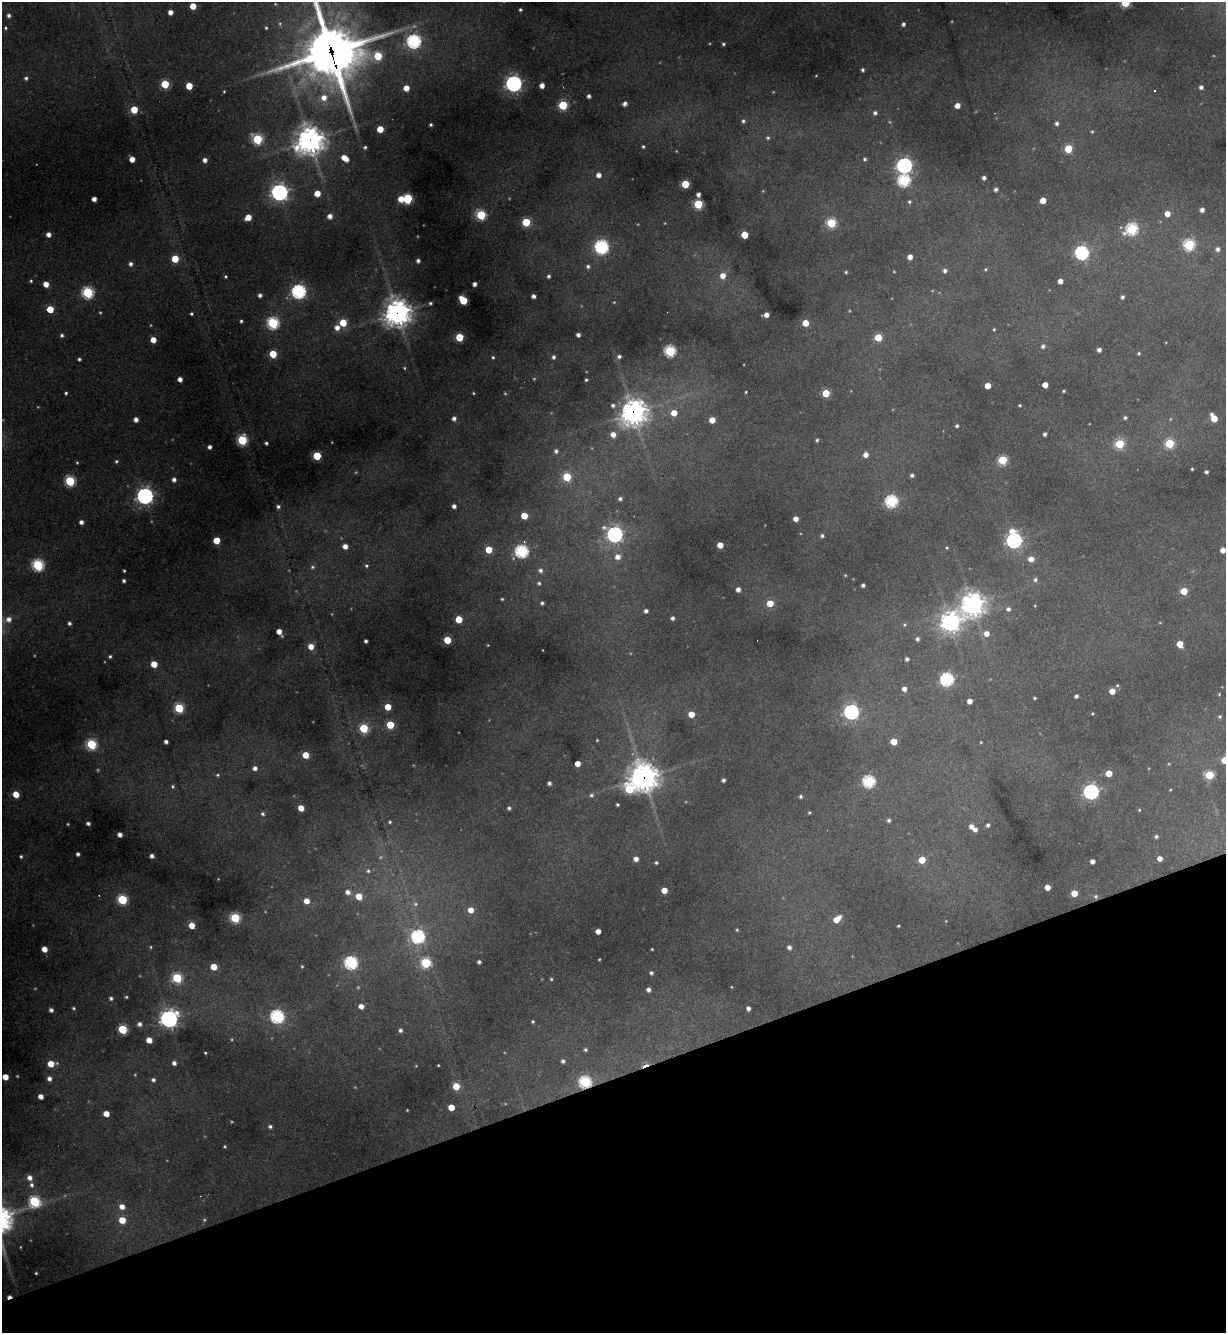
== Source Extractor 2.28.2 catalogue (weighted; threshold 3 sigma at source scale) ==
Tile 14 of 4 x 4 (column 2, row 4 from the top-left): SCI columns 1368-2591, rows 1-1331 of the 5307 x 5324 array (HDU 1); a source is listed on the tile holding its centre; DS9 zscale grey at full resolution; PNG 1228 x 1335 px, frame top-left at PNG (2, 2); no overlay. Shown black and unused: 19% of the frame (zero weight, under 3 of 4 exposures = <1% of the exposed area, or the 3 px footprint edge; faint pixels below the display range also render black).
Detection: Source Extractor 2.28.2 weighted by HDU 2 'WHT'; one run over the whole footprint, this tile lists its part. Background 0.268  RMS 0.0096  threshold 0.0431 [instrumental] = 3 sigma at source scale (4.5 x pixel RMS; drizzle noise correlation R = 1.50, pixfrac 1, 0.05/0.05 arcsec/px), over >= 5 px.
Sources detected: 388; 38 too faint to see at this stretch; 2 cosmic-ray / hot-pixel residue — not listed; the other 348 listed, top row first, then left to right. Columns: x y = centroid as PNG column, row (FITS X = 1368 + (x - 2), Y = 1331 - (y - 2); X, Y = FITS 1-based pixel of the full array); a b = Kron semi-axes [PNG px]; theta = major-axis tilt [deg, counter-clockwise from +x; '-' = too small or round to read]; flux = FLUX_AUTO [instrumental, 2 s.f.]
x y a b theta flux
1125 2 5 5 - 76
193 6 5 5 - 20
520 10 3 3 - 2
170 12 4 4 - 7.7
9 15 4 3 - 3.3
903 24 4 4 - 3.2
5 28 3 3 - 1.4
266 28 5 4 - 1.4
414 41 6 6 - 240
723 44 4 3 - 1.9
331 52 26 25 - 3800
378 56 8 6 -4 44
863 70 4 3 - 2.5
26 78 5 4 - 2.6
165 84 5 5 - 47
514 84 7 6 - 440
542 85 4 4 - 8.5
189 86 5 5 - 26
1201 87 4 4 - 4
406 88 5 4 - 14
224 91 3 3 - 1
589 96 4 4 - 4.1
324 98 9 8 - 12
625 103 6 5 - 4.8
563 105 5 5 - 76
957 105 5 4 - 11
134 110 5 5 - 25
875 113 5 5 - 3.8
743 121 6 5 - 2.9
1057 123 4 4 - 3.2
431 125 3 3 - 2.1
380 129 5 5 - 22
1092 132 4 3 - 1.4
768 138 6 6 - 2.7
257 139 6 6 - 90
310 141 11 11 - 1200
643 146 4 4 - 1.8
365 147 3 3 - 2
1068 149 5 5 - 47
345 158 8 5 -38 16
132 159 5 4 - 12
865 159 5 4 - 2.4
205 160 4 4 - 5.6
904 165 7 6 - 350
598 175 5 5 - 7.5
984 178 4 4 - 4
904 180 6 6 - 160
685 184 5 5 - 46
996 189 4 4 - 3.5
279 192 7 7 - 510
317 193 5 5 - 18
698 194 4 4 - 4.8
94 199 4 4 - 7.3
401 199 5 5 - 15
407 199 6 5 - 88
1043 200 5 4 - 15
909 202 5 5 - 2.3
698 204 5 5 - 76
1202 210 4 4 - 6
1167 214 5 5 - 12
481 215 6 5 - 93
330 216 5 5 - 7.8
248 217 5 5 - 17
526 222 5 5 - 52
665 223 4 2 - 0.67
831 223 5 5 - 81
1132 229 7 6 - 150
48 234 5 5 - 6.4
745 235 5 5 - 30
1189 245 6 6 - 130
601 247 7 6 - 250
1218 249 5 5 - 4.8
1082 253 6 6 - 240
910 257 4 4 - 8.9
175 259 5 5 - 30
418 261 4 4 - 3.6
131 264 5 5 - 3.7
588 266 5 5 - 2.9
985 269 4 4 - 1.4
894 271 3 3 - 0.83
945 271 5 5 - 4
846 272 4 3 - 1.6
225 276 4 4 - 1.5
548 276 4 3 - 2.6
723 276 6 6 - 11
31 281 3 3 - 1.5
1060 281 4 4 - 8.5
46 284 5 4 - 12
474 284 4 4 - 5.2
299 291 6 6 - 270
88 292 6 6 - 130
260 295 4 4 - 3.7
533 296 4 4 - 5
1122 297 4 4 - 3.1
463 300 6 5 - 47
430 303 4 4 - 1.9
50 309 5 5 - 26
397 313 10 10 - 1100
191 314 3 3 - 1.9
766 315 5 4 - 7.8
241 321 3 3 - 1.9
273 323 6 6 - 140
343 323 5 5 - 32
805 323 5 5 - 21
337 327 6 6 - 9
994 329 4 4 - 1.3
62 335 4 4 - 2.8
578 335 4 4 - 4.5
459 337 5 5 - 44
878 337 5 5 - 31
153 340 5 4 - 15
1043 346 5 4 - 3.1
1099 350 4 4 - 5.3
670 351 6 6 - 130
1139 353 4 3 - 1.5
273 354 5 5 - 36
619 356 5 5 - 3.5
493 357 5 5 - 1.9
553 357 5 4 - 3.1
79 359 4 4 - 2.3
180 379 4 4 - 6.8
586 380 3 3 - 1.8
1045 385 4 4 - 16
988 386 4 4 - 15
1064 391 3 3 - 1.3
746 392 3 3 - 1.1
66 393 4 3 - 1.9
473 393 4 3 - 1.1
826 393 5 5 - 35
613 405 6 6 - 4
1020 405 3 3 - 1.3
633 413 11 10 - 900
674 413 5 5 - 14
454 418 5 5 - 4.9
1125 418 4 4 - 2.4
1214 418 7 5 -60 24
136 419 4 4 - 6.3
712 420 5 5 - 14
957 426 4 4 - 2.4
613 434 6 6 - 9.4
1045 434 4 3 - 3.1
242 440 6 5 - 87
817 440 4 3 - 1.7
266 443 3 3 - 2.3
1169 443 5 5 - 66
1119 444 5 5 - 71
209 447 4 4 - 4
556 451 5 5 - 3.8
866 455 4 4 - 8.5
317 456 5 5 - 57
1002 460 5 5 - 71
116 461 5 4 - 1.7
77 462 4 3 - 1.1
1192 469 3 3 - 1.3
1206 472 4 4 - 2.9
912 475 4 4 - 3.2
567 477 5 5 - 51
174 479 5 4 - 4.9
70 481 6 5 - 96
145 496 7 7 - 470
620 499 5 4 - 3.6
891 501 6 6 - 170
454 506 4 4 - 5
278 507 5 5 - 2.9
524 516 5 5 - 23
796 519 4 4 - 8.1
81 522 4 4 - 4.8
1012 531 8 7 - 11
615 534 7 7 - 370
822 536 4 4 - 2.4
216 540 5 5 - 25
1014 541 6 6 - 340
720 545 4 4 - 14
345 546 5 5 - 8.9
947 548 4 4 - 1.3
488 550 5 5 - 25
1223 550 4 4 - 9.6
521 551 6 6 - 200
618 557 7 6 - 8.8
1031 559 6 5 - 10
38 565 6 6 - 140
366 566 6 5 - 2.1
312 567 6 6 - 2.9
540 570 6 6 - 3.6
124 571 3 3 - 1.3
845 575 3 3 - 0.94
1035 580 6 5 - 3.2
124 581 4 4 - 2.7
539 583 5 4 - 1.9
863 585 4 4 - 3.2
738 589 4 4 - 6.3
1184 591 5 5 - 32
502 599 3 3 - 1.4
542 603 4 3 - 2.4
770 603 5 5 - 20
972 604 9 9 - 840
1035 606 3 3 - 0.73
1008 609 5 5 - 3.8
646 611 4 4 - 3.9
672 618 4 4 - 3.4
9 619 9 7 19 8.5
459 619 5 5 - 30
951 622 9 8 - 610
69 623 5 4 - 2.9
904 625 5 5 - 1.6
279 632 6 4 -57 11
986 633 7 6 - 9.1
917 639 4 4 - 3.3
447 640 5 5 - 33
366 641 4 3 - 3.5
1180 644 5 5 - 18
488 645 3 3 - 0.75
311 646 6 5 - 12
110 656 5 4 - 2.1
907 659 4 4 - 3.5
154 664 5 5 - 19
947 679 6 6 - 210
1117 685 5 4 - 1.3
904 689 4 4 - 6.1
1112 691 5 4 - 15
1219 694 3 3 - 0.98
1076 696 4 4 - 3.1
1035 698 3 3 - 1.5
970 701 4 4 - 8.7
388 707 5 5 - 20
179 708 5 5 - 70
851 712 6 6 - 290
691 714 5 5 - 17
1092 714 3 3 - 0.95
1220 717 5 5 - 1.9
390 725 5 5 - 36
364 728 5 5 - 68
597 740 3 3 - 1
894 741 5 5 - 20
166 742 4 4 - 4.4
981 742 3 3 - 0.96
91 744 6 6 - 91
306 755 5 5 - 21
1224 760 5 5 - 22
577 763 4 4 - 13
255 768 5 5 - 5.6
1109 773 5 5 - 17
1209 775 5 5 - 62
643 777 11 10 - 1300
723 780 4 4 - 3.3
869 781 6 6 - 160
549 783 4 4 - 3.7
172 786 6 6 - 2.2
629 789 8 7 - 62
1170 790 3 3 - 0.96
1091 792 6 6 - 350
16 794 5 5 - 19
591 795 6 5 - 2.5
801 796 4 4 - 2.5
617 804 3 3 - 1.9
301 808 5 4 - 15
509 808 4 4 - 2.6
1139 810 4 4 - 1
809 812 3 3 - 1.3
262 814 6 6 - 2.9
889 820 4 4 - 2.9
390 822 4 4 - 1.7
88 823 4 3 - 3.3
988 825 5 4 - 2.9
971 826 5 4 - 5.7
975 829 5 5 - 5.6
120 835 4 4 - 6.6
1156 836 4 4 - 2.4
78 854 4 3 - 3.1
21 856 4 4 - 1.9
152 856 4 4 - 4.5
636 859 4 4 - 7.6
1160 859 4 4 - 7.8
922 860 5 5 - 24
1092 861 4 4 - 6.2
656 863 4 3 - 2
368 871 7 6 - 3
1047 887 4 4 - 12
664 890 5 4 - 15
348 892 7 6 - 5.9
1074 893 5 5 - 20
359 896 5 5 - 19
1096 896 6 5 - 2.6
122 899 6 5 - 86
306 901 5 5 - 12
415 904 8 6 -1 3.7
471 910 6 5 - 12
235 918 6 5 - 81
837 919 8 5 40 18
946 921 3 3 - 0.67
192 925 5 5 - 15
898 926 3 3 - 1.3
737 930 4 3 - 1.2
598 931 4 4 - 9.1
418 937 7 7 - 210
150 947 5 4 - 1.5
789 947 5 4 - 4
44 949 5 4 - 12
652 949 3 2 - 0.99
599 959 3 2 - 0.96
479 962 4 4 - 3
351 963 6 6 - 200
426 963 6 6 - 82
302 966 4 3 - 1.3
214 967 5 5 - 19
651 973 4 3 - 2.7
177 978 6 6 - 90
551 979 4 4 - 1.5
731 987 4 2 - 0.7
648 990 4 4 - 4.8
126 997 5 3 - 1.5
111 998 5 4 - 3
361 1006 5 5 - 8.6
73 1008 5 5 - 1.8
748 1008 4 4 - 4.6
51 1010 5 5 - 4.5
277 1016 6 6 - 210
169 1019 7 7 - 590
533 1021 5 4 - 1.8
139 1024 5 5 - 4.6
123 1029 5 5 - 70
400 1030 4 4 - 2.9
149 1040 5 4 - 13
585 1050 5 5 - 2.5
205 1053 3 3 - 1.2
563 1061 5 5 - 3.4
174 1063 4 4 - 4.6
51 1064 6 5 - 22
438 1065 3 2 - 0.93
645 1065 13 3 20 9.2
5 1077 5 4 - 15
49 1079 6 6 - 6.1
153 1080 4 4 - 3.1
585 1082 6 6 - 150
456 1086 5 5 - 25
41 1096 5 4 - 7.9
451 1107 5 4 - 17
407 1110 3 3 - 0.85
106 1114 5 4 - 14
270 1126 5 4 - 3
225 1146 3 3 - 1.3
29 1178 6 6 - 7.6
31 1185 7 6 - 4.4
34 1201 6 6 - 120
122 1207 6 5 - 9.2
122 1220 6 5 - 21
36 1273 3 3 - 1.2
9 1297 6 4 19 5.8
Overlapping masked pixels (flux is a lower limit): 9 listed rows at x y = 331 52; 310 141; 397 313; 633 413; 643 777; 1096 896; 645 1065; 585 1082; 9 1297
Isophote crosses this tile's border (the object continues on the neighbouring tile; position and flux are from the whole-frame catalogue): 5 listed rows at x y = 1125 2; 331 52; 1223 550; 1224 760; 16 794